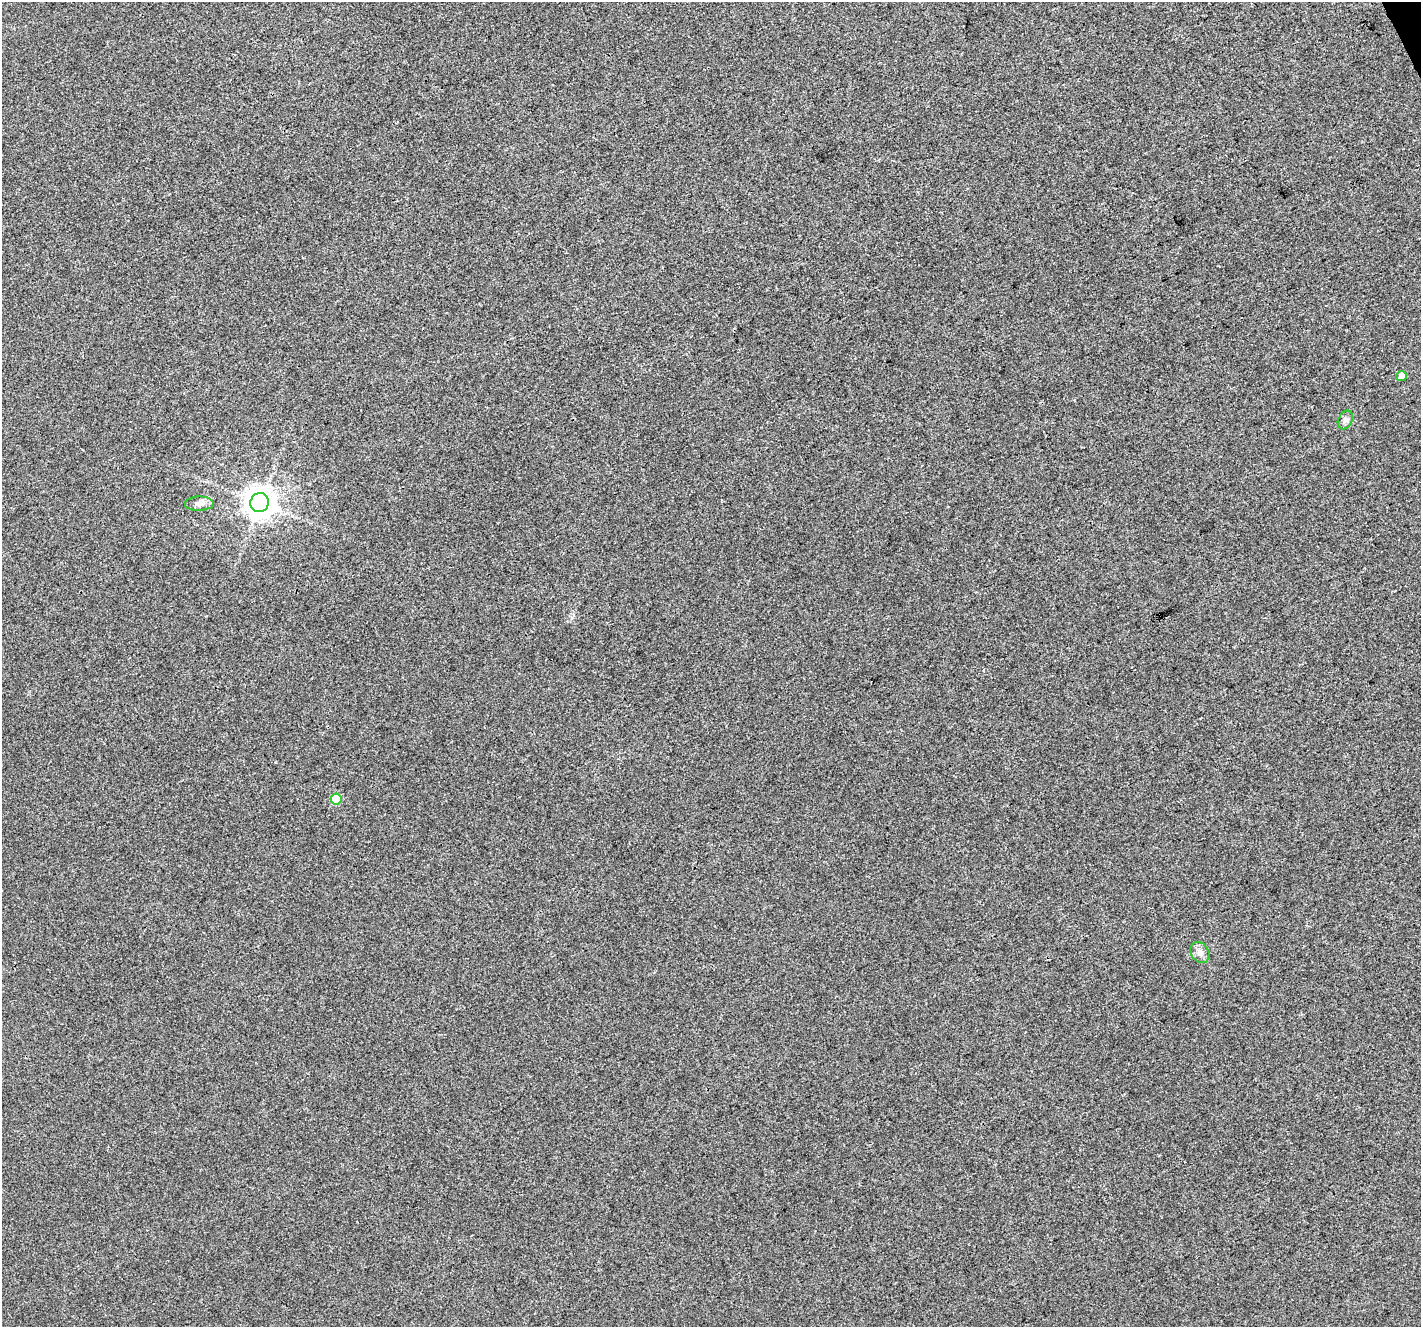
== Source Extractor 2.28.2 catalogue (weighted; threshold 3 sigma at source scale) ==
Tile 10 of 4 x 4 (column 2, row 3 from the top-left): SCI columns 1421-2839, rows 1477-2801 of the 5679 x 5544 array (HDU 1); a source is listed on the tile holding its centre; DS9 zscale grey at full resolution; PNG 1423 x 1329 px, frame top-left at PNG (2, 2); each listed source drawn as its Kron ellipse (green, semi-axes under 4 px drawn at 4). Shown black and unused: <1% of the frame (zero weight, under 3 of 4 exposures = <1% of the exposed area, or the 3 px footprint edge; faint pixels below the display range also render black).
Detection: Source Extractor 2.28.2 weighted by HDU 2 'WHT'; one run over the whole footprint, this tile lists its part. Background 0.00276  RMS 0.0037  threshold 0.0166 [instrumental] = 3 sigma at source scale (4.5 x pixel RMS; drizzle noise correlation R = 1.50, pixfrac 1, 0.0396/0.0396 arcsec/px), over >= 5 px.
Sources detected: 6; all 6 listed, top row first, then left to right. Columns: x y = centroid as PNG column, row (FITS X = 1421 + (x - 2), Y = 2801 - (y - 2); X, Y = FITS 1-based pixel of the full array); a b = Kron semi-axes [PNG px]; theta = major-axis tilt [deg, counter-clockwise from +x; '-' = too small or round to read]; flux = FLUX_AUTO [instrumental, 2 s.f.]
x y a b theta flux
1402 376 5 5 - 3
1345 420 10 7 64 1.3
260 503 9 9 - 610
199 504 14 7 2 2.2
336 799 5 5 - 16
1200 952 11 9 -56 2.1